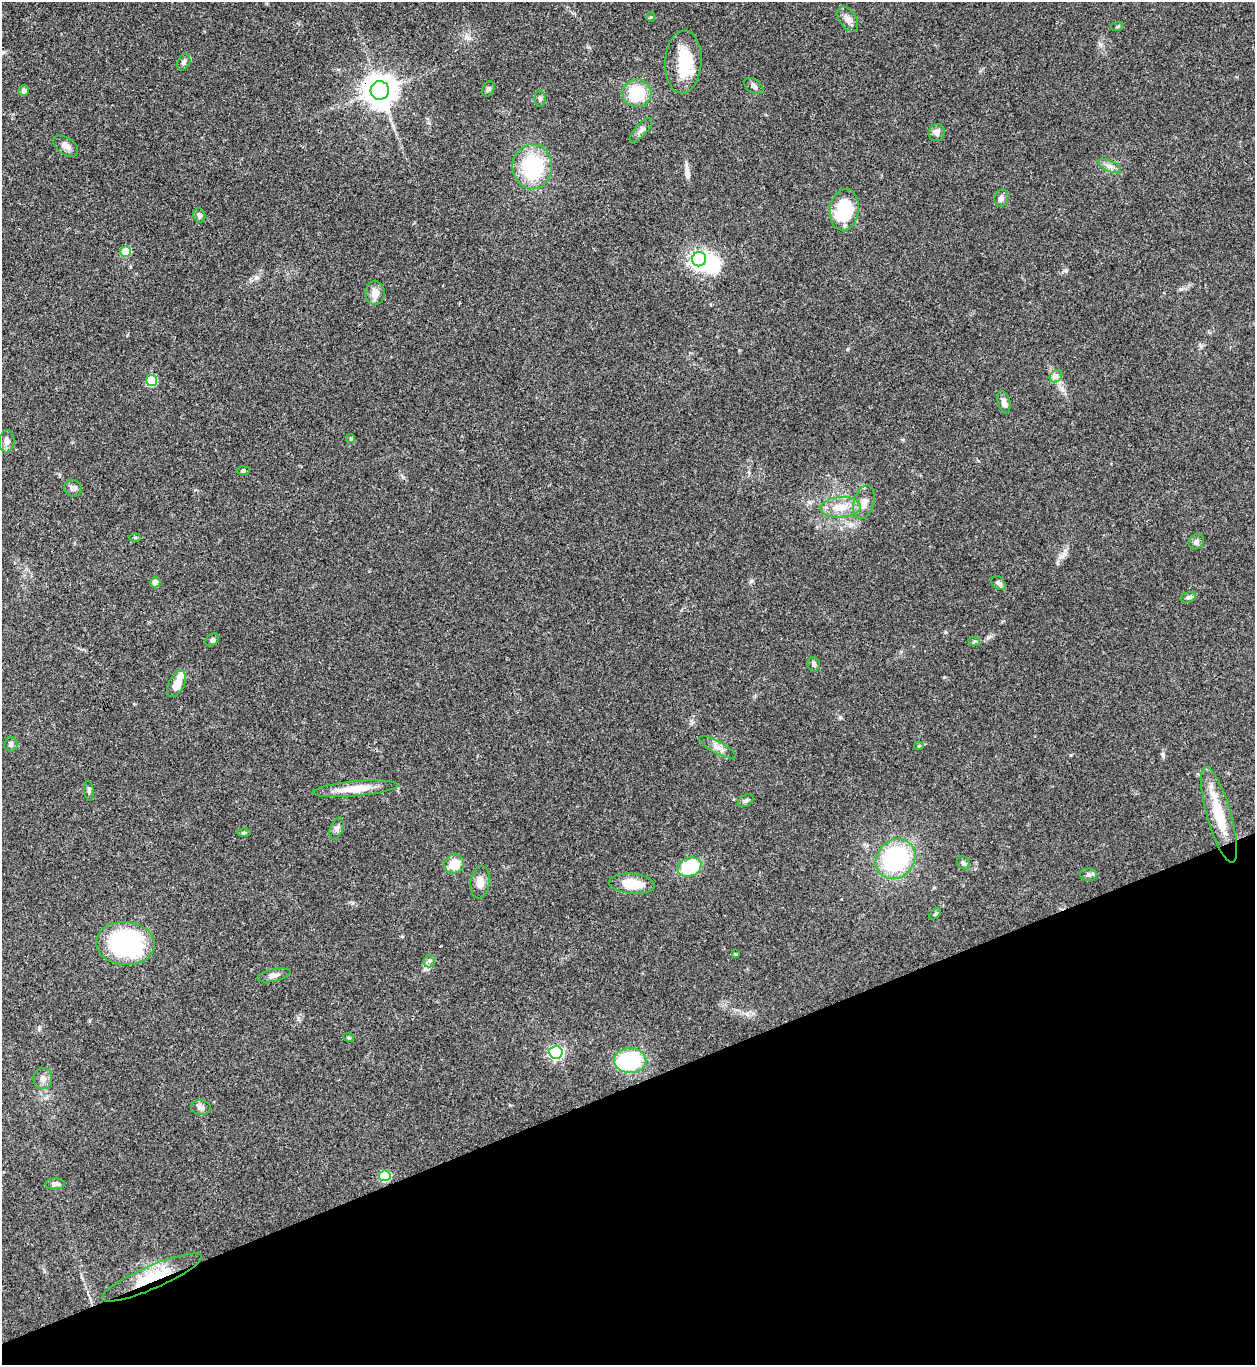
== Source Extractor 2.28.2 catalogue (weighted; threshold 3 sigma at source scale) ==
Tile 14 of 4 x 4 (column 2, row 4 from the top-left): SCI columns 1532-2784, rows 2-1364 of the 5443 x 5458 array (HDU 1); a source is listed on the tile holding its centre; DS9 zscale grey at full resolution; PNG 1257 x 1367 px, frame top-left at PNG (2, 2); each listed source drawn as its Kron ellipse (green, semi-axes under 4 px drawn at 4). Shown black and unused: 20% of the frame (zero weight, under 3 of 4 exposures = <1% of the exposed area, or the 3 px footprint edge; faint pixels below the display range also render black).
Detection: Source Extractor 2.28.2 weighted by HDU 2 'WHT'; one run over the whole footprint, this tile lists its part. Background 0.062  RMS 0.0052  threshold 0.0232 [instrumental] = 3 sigma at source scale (4.5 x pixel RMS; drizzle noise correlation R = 1.50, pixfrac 1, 0.05/0.05 arcsec/px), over >= 5 px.
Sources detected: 73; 2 inside a brighter object's white glare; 1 long thin detection or spike segment (spike, bleed or trail) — neither listed nor drawn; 1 inside a brighter listed object's ellipse — not listed separately; the other 69 listed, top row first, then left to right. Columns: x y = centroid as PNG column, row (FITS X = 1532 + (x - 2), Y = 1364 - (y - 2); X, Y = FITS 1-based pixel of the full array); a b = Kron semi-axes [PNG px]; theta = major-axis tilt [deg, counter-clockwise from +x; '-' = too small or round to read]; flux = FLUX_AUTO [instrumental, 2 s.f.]
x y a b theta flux
651 17 5 4 - 0.62
848 19 14 8 -56 3.5
1117 26 7 3 9 0.67
184 62 8 6 64 1.4
683 62 31 18 87 19
754 86 11 6 -33 1.9
488 89 8 5 62 1.1
24 90 5 5 - 2.1
380 90 9 9 - 940
637 93 14 14 - 20
540 99 8 5 -88 1.2
641 130 15 6 48 2.1
937 132 9 8 - 2.3
66 146 14 8 -37 2.9
1109 166 12 5 -23 2.2
532 167 22 20 88 41
1001 198 8 7 - 1.7
844 210 21 14 83 29
199 215 7 6 - 1.9
126 251 5 5 - 18
699 259 7 7 - 200
375 293 12 9 -87 4.7
1056 376 7 5 45 1.6
152 381 5 5 - 24
1004 402 11 6 -74 3.1
351 439 5 4 - 0.93
7 441 11 7 83 2.6
243 470 6 4 2 0.68
73 488 9 8 - 1.8
864 502 17 10 74 4.8
840 507 20 10 4 8.4
135 538 6 4 0 0.63
1196 542 8 7 - 1.5
155 582 5 5 - 3.4
999 583 8 5 -42 1.6
1188 597 8 5 15 1.5
212 640 7 5 43 1.3
974 641 6 4 -16 0.74
814 664 7 6 - 1.4
177 684 14 7 62 6.4
11 744 7 6 - 1.3
919 746 5 4 - 0.55
718 747 20 6 -29 3.4
355 789 42 7 5 11
89 791 10 5 -84 1.1
746 801 8 5 30 1.1
1219 815 49 12 -74 20
337 829 11 6 70 1.8
244 833 6 4 0 0.72
896 859 21 18 48 56
963 863 7 6 - 1.3
454 864 10 9 - 8.8
690 867 12 9 25 25
1088 875 8 6 -1 1.4
480 882 16 9 82 4.2
632 884 23 10 -5 12
935 914 7 3 45 0.71
125 943 29 21 -4 72
735 954 4 3 - 0.52
429 961 6 6 - 1.2
274 975 17 6 12 2.6
349 1038 5 3 - 0.48
556 1052 7 6 - 91
630 1060 16 12 -2 48
43 1078 10 9 - 2.7
201 1107 10 7 -4 1.9
385 1176 5 5 - 28
55 1184 10 5 1 2
152 1277 54 11 23 19
Overlapping masked pixels (flux is a lower limit): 2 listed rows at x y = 380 90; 152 1277
Unlisted compact peaks at least as high as the median listed source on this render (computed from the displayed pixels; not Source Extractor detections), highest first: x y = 1163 755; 1066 271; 751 581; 944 677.